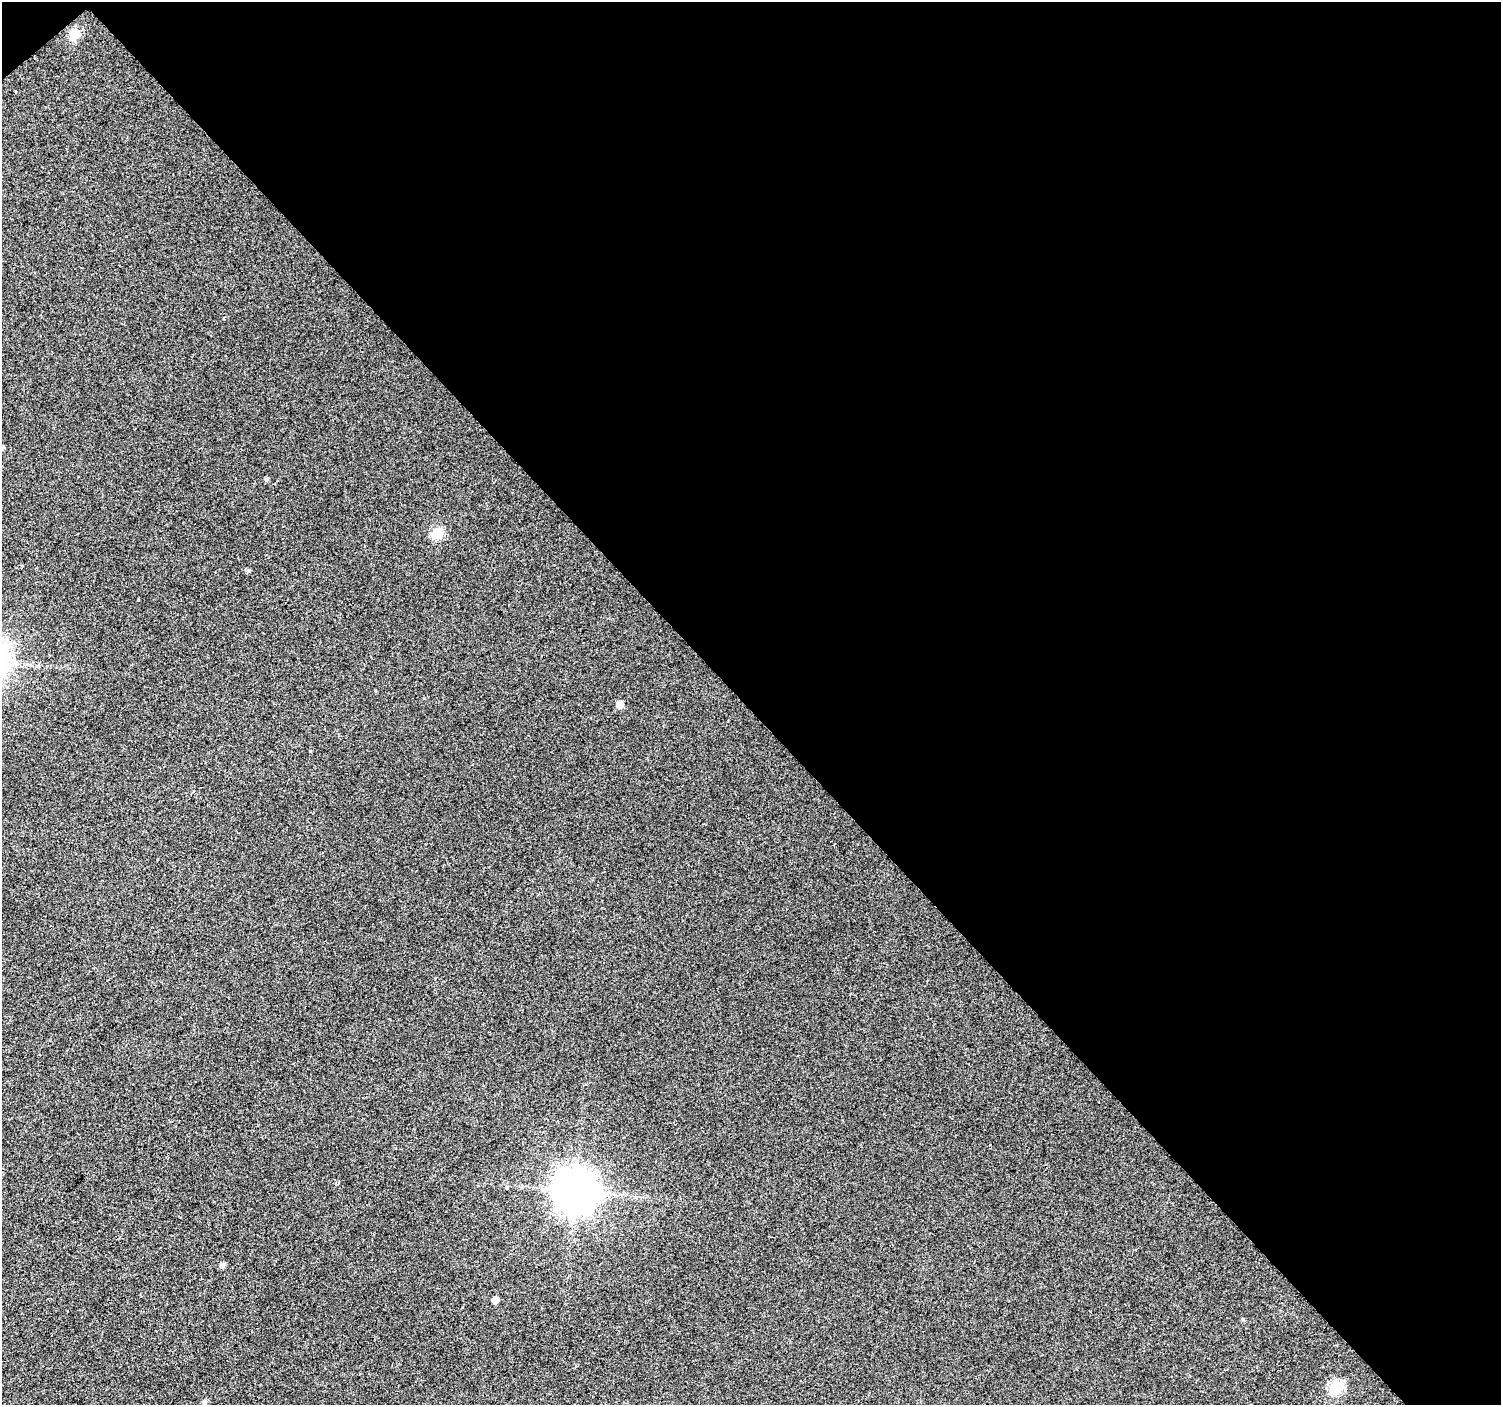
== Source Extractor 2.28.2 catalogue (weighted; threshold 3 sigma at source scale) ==
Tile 2 of 2 x 2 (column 2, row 1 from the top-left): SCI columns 1500-2998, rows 1501-2903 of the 2998 x 2983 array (HDU 1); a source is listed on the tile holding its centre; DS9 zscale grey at full resolution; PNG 1503 x 1407 px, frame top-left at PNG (2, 2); no overlay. Shown black and unused: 51% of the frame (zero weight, under 2 of 3 exposures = <1% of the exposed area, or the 3 px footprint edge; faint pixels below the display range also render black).
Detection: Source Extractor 2.28.2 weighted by HDU 2 'WHT'; one run over the whole footprint, this tile lists its part. Background 0.0182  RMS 0.0079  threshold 0.0355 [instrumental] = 3 sigma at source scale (4.5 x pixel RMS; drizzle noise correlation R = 1.50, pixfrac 1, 0.0396/0.0396 arcsec/px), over >= 5 px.
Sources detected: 13; all 13 listed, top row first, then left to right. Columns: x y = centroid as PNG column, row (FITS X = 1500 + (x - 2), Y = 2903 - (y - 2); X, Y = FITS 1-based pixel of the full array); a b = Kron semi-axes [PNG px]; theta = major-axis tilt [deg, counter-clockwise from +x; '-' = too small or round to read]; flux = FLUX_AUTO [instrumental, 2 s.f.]
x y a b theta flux
75 34 6 6 - 34
266 479 5 5 - 1.4
438 533 6 6 - 44
248 570 5 5 - 1.6
620 704 6 6 - 6
310 751 3 3 - 1.1
507 1187 3 3 - 5
575 1191 14 13 - 1800
222 1265 6 5 - 2.6
495 1300 6 5 - 4.5
1243 1319 4 4 - 1.1
1336 1387 7 6 - 77
205 1402 6 6 - 1.8